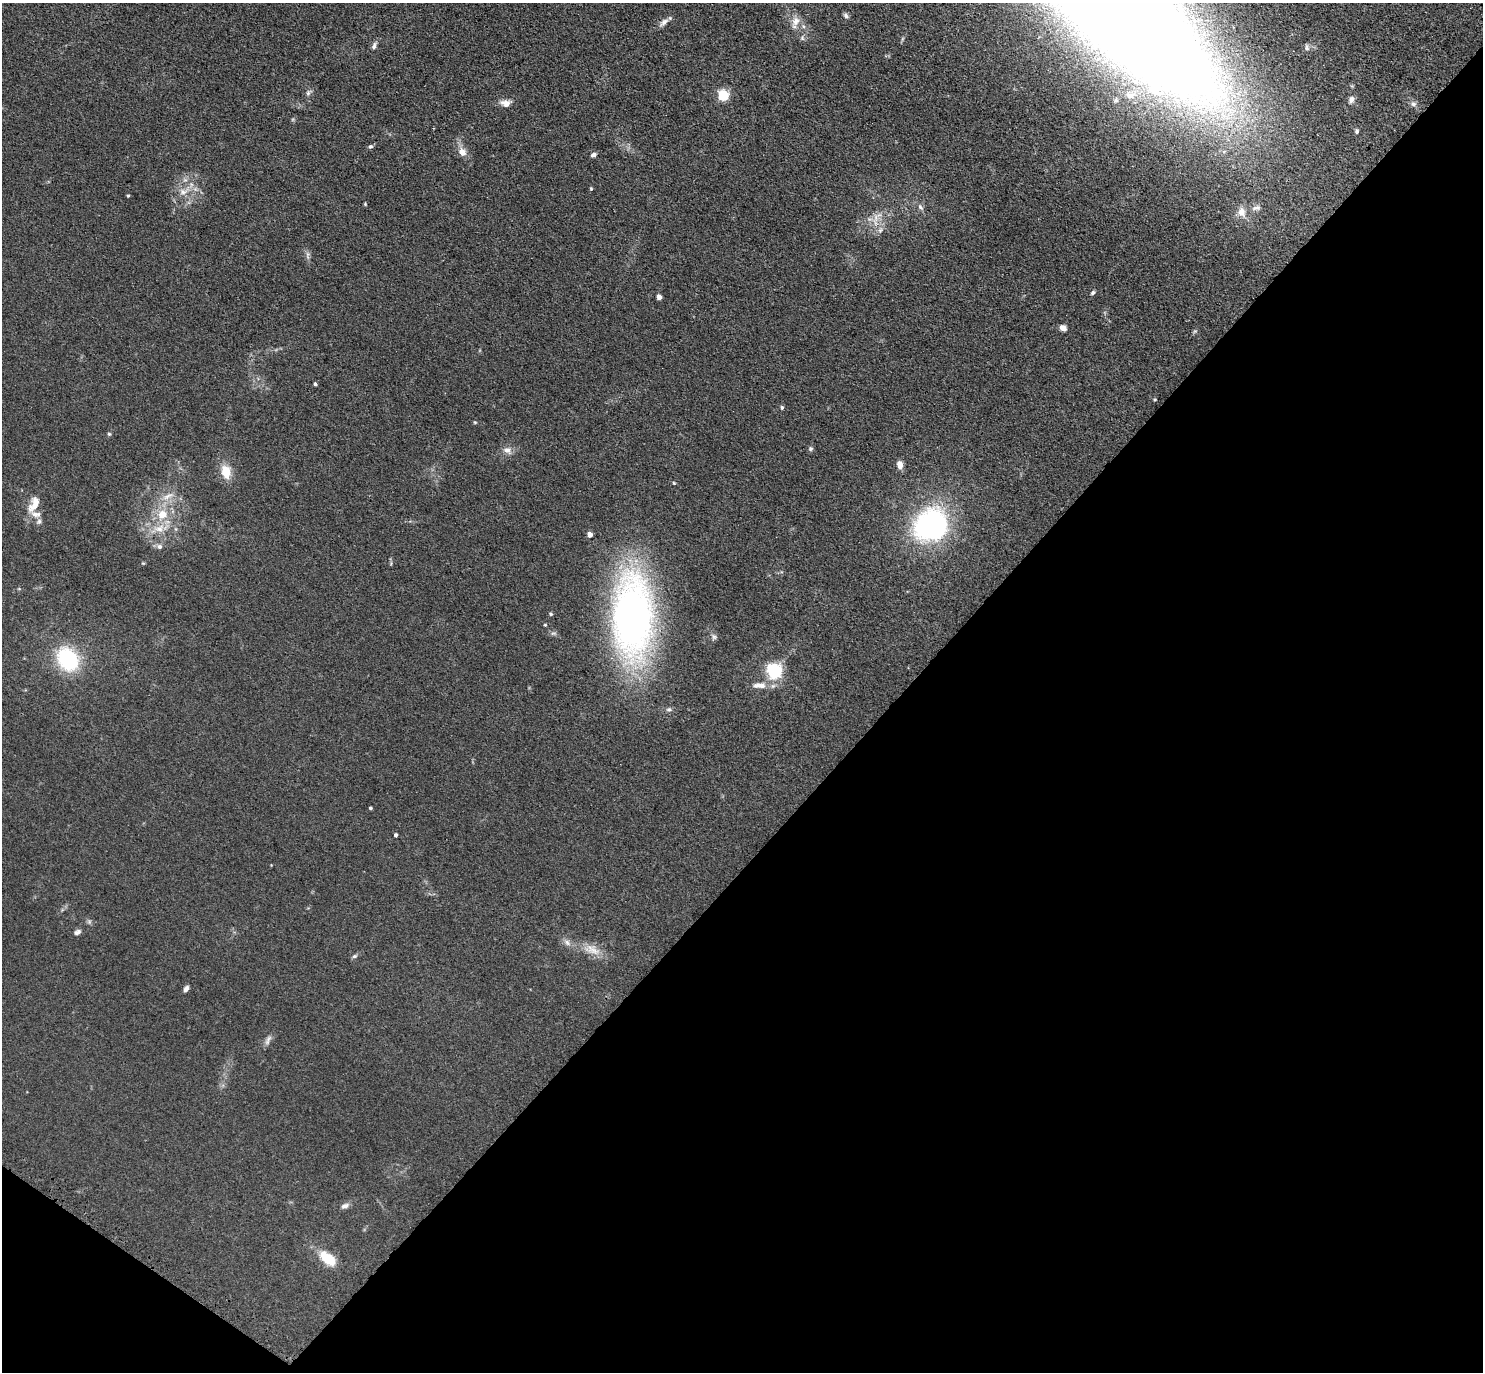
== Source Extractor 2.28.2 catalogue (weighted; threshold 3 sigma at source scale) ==
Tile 15 of 4 x 4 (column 3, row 4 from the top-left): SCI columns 3010-4490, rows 354-1723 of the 6001 x 6022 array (HDU 1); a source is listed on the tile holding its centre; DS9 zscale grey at full resolution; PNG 1485 x 1374 px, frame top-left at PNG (2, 3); no overlay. Shown black and unused: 41% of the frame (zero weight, under 3 of 4 exposures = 4% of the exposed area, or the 3 px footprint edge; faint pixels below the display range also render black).
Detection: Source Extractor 2.28.2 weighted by HDU 2 'WHT'; one run over the whole footprint, this tile lists its part. Background 0.0394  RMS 0.0046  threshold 0.0208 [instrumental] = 3 sigma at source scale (4.5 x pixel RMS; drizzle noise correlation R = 1.50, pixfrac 1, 0.05/0.05 arcsec/px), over >= 5 px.
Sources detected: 70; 3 inside a brighter listed object's ellipse — not listed separately; the other 67 listed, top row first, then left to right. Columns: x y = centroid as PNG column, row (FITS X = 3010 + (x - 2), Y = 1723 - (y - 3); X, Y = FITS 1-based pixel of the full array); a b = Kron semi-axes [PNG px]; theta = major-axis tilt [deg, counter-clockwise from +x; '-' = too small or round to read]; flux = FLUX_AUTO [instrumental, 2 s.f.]
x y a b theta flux
1118 8 183 53 -43 2100
846 15 7 5 -58 1.2
795 21 14 10 62 4.2
664 22 15 6 39 2.3
802 38 6 6 - 0.97
374 46 10 5 67 1.4
1307 47 9 6 -83 1.2
308 93 7 6 - 1.2
1130 95 11 9 -4 2.8
723 96 5 5 - 41
1352 99 9 7 71 1.9
506 103 14 9 0 3.2
1413 104 8 7 - 1.6
1357 131 6 5 - 0.76
370 146 6 5 - 0.78
462 152 11 9 -55 3.7
593 155 6 5 - 1.4
185 180 7 4 -18 0.96
591 189 5 4 - 0.47
183 192 15 10 22 4.8
128 196 4 4 - 0.46
920 207 10 6 -52 1.5
1256 208 14 6 7 1.9
1241 212 13 10 -73 4
875 218 17 5 77 3.2
880 230 10 6 67 2
308 255 14 4 -88 1.5
1093 293 6 4 35 0.89
659 297 4 4 - 2.9
1063 328 6 5 - 3.2
1195 331 6 4 18 0.66
315 384 4 3 - 0.78
1155 399 5 3 - 0.4
782 407 5 4 - 0.81
475 422 5 4 - 0.46
109 434 5 5 - 0.6
811 449 6 6 - 0.89
507 450 13 9 -21 2.9
900 465 7 6 - 4
226 472 18 12 -77 7.6
674 483 5 3 - 0.43
167 496 19 7 31 4.6
36 501 12 9 -27 2.9
36 514 27 8 -35 4.5
162 514 14 12 45 8.6
930 525 38 32 41 88
159 528 18 12 22 7.9
590 535 4 4 - 3.7
159 547 7 7 - 1.6
143 563 5 4 - 0.46
551 614 5 4 - 0.61
632 617 68 33 90 260
545 625 4 4 - 0.39
714 637 9 6 -40 1.3
68 659 22 17 -56 38
774 671 6 6 - 130
759 685 21 8 1 4.5
669 709 7 6 - 1.1
370 808 4 3 - 0.59
396 835 4 3 - 1
77 932 9 6 31 1.6
592 950 27 13 -19 7.6
354 956 7 5 27 0.92
186 989 7 5 57 1.6
268 1040 16 6 65 1.9
344 1206 11 7 23 1.7
329 1259 17 8 -37 15
Overlapping masked pixels (flux is a lower limit): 1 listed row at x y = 1118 8
Isophote crosses this tile's border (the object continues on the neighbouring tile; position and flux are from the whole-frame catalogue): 1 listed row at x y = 1118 8